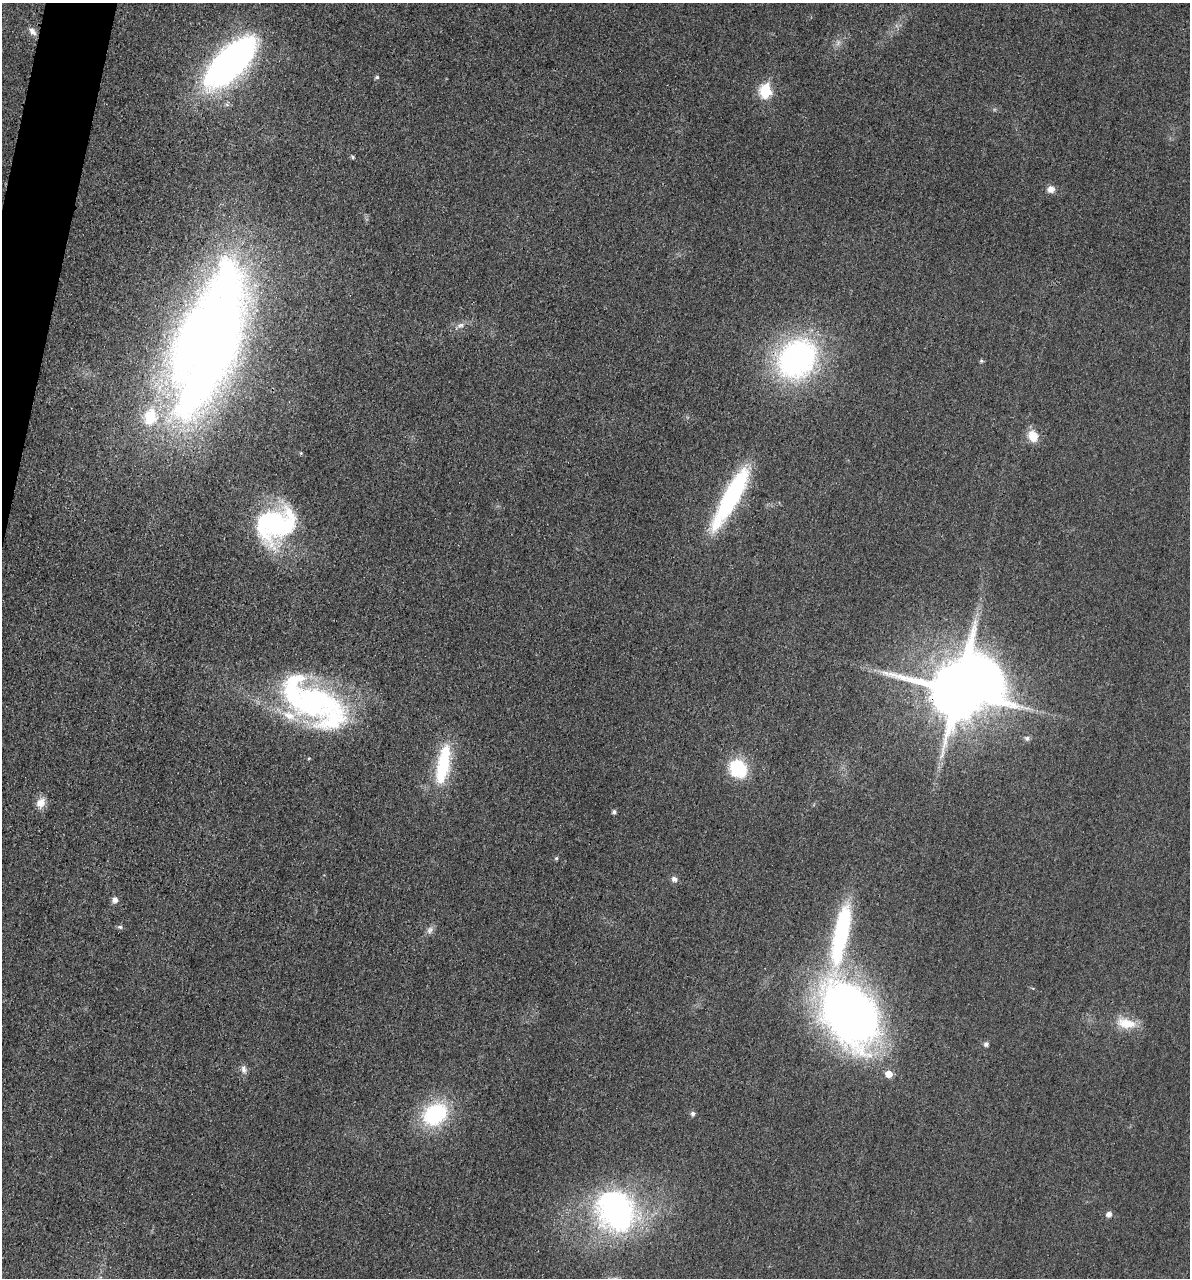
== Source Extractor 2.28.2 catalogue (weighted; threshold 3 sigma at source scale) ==
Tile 11 of 4 x 4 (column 3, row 3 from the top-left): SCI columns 2517-3704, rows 1294-2569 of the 5154 x 5142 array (HDU 1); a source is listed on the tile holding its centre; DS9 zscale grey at full resolution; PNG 1192 x 1280 px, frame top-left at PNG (2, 3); no overlay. Shown black and unused: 2% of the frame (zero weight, under 3 of 4 exposures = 2% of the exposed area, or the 3 px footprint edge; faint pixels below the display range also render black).
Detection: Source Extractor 2.28.2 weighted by HDU 2 'WHT'; one run over the whole footprint, this tile lists its part. Background 0.0179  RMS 0.0055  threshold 0.0248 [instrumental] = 3 sigma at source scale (4.5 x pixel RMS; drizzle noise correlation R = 1.50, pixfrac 1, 0.05/0.05 arcsec/px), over >= 5 px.
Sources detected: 42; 1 too faint to see at this stretch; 3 inside a brighter object's white glare — not listed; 3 inside a brighter listed object's ellipse — not listed separately; the other 35 listed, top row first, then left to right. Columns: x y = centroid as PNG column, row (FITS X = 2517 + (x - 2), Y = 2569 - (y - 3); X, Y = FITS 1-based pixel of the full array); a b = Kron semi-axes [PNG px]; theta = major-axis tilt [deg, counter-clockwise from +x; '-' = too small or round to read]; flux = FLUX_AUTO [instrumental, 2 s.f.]
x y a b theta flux
32 31 12 7 -51 2.9
231 62 65 27 45 190
377 77 6 4 14 0.98
765 91 7 6 - 48
352 157 6 4 -43 0.88
1051 189 9 8 - 3.6
460 325 11 6 12 2.4
211 355 183 42 66 540
797 359 37 30 45 160
981 361 5 5 - 0.97
1033 436 14 11 -67 8.7
731 497 67 14 61 83
274 524 42 39 11 85
957 691 17 15 -89 4300
312 702 84 36 -33 150
1027 738 7 7 - 1.6
309 758 4 3 - 0.48
443 764 51 15 79 34
738 768 20 17 -48 27
41 803 13 10 58 5.6
614 812 5 4 - 1.5
556 858 5 4 - 0.9
674 879 7 6 - 2.3
115 900 7 7 - 3
120 927 7 5 -2 1.2
430 930 10 9 - 2.4
841 934 90 19 79 73
850 1014 72 48 -56 360
1126 1023 25 13 -11 13
986 1044 5 5 - 1.7
244 1069 13 7 -85 2.7
435 1114 34 26 35 43
693 1114 6 5 - 1.7
616 1211 50 43 -53 140
1109 1214 6 5 - 3.1
Overlapping masked pixels (flux is a lower limit): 1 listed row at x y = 957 691